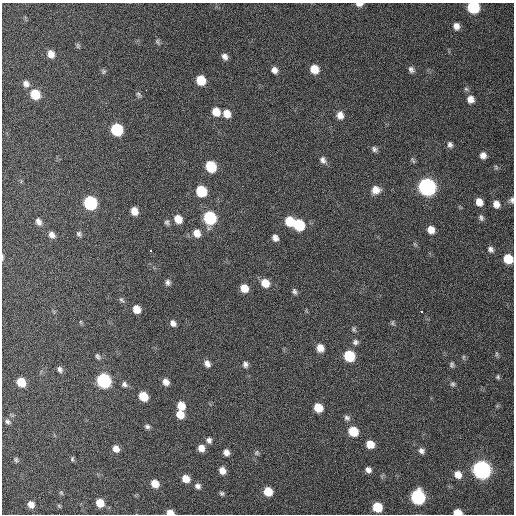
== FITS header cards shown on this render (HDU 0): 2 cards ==
NAXIS1  =                  512 / Axis length
NAXIS2  =                  512 / Axis length

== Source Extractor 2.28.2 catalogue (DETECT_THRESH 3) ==
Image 512 x 512 px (HDU 0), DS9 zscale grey, 1 PNG px = 1 image px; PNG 516 x 516 px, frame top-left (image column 1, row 512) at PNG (2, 3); no overlay
Background 115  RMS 11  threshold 31.8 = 3 sigma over >= 5 px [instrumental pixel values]
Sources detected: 114; all 114 listed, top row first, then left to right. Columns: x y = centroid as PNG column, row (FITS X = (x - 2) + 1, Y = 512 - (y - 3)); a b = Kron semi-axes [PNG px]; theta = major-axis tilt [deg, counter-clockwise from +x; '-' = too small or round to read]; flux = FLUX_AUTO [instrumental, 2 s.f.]
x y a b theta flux
359 4 8 4 3 3300
473 7 8 7 - 56000
456 26 8 7 - 4100
157 42 9 6 -70 1500
78 46 8 5 90 1200
51 54 8 7 - 5700
225 57 8 6 -57 3200
314 69 8 7 - 11000
411 69 9 6 -54 2500
274 70 7 7 - 3700
103 71 7 6 - 1500
201 80 8 7 - 17000
26 84 9 8 - 3500
466 89 7 5 -43 1300
146 90 2 2 - 3400
35 94 8 7 - 22000
139 95 9 5 -41 1500
471 99 9 8 - 5300
216 112 8 7 - 10000
227 114 8 7 - 7700
340 115 9 8 - 4800
117 130 8 7 - 53000
450 145 8 6 -73 2500
374 149 7 6 - 2100
483 155 7 6 - 4000
323 160 10 7 -56 3200
413 160 10 4 -60 1200
211 166 8 7 - 30000
496 167 7 5 -70 1200
427 187 9 8 - 300000
376 190 9 9 - 6700
201 191 8 7 - 31000
512 200 8 6 77 2200
479 202 8 7 - 6900
90 203 8 7 - 92000
496 204 8 7 - 5200
134 211 7 6 - 6600
210 218 8 8 - 69000
481 218 8 6 -62 2000
178 219 9 7 -54 8700
290 221 8 7 - 20000
38 222 9 6 -63 3400
167 222 8 6 -73 1800
299 225 8 7 - 37000
431 230 8 7 - 6600
197 233 10 8 -62 6700
79 234 7 6 - 1800
52 235 8 6 -52 3800
275 238 7 6 - 3500
415 244 8 3 -45 1000
491 249 8 7 - 2800
151 251 3 2 - 3500
2 257 8 3 87 1100
508 259 8 7 - 19000
168 282 8 6 -83 2300
265 283 9 8 - 9400
244 288 7 6 - 9800
294 291 7 5 -65 1800
122 300 9 5 -46 1500
137 309 7 6 - 8200
421 312 3 3 - 10000
80 322 6 4 -89 760
173 323 8 6 -51 3300
392 323 7 5 74 1200
354 329 8 6 -84 1500
355 342 7 7 - 2200
320 348 8 7 - 6600
496 354 7 4 -90 1200
98 356 8 5 -59 1700
349 356 8 7 - 35000
207 364 8 6 -57 4000
245 364 7 7 - 2500
452 365 8 5 90 1600
60 369 7 5 -49 2300
498 377 6 5 - 1200
104 381 8 7 - 120000
21 382 7 6 - 16000
166 382 7 6 - 4700
124 384 8 6 -37 2400
453 384 7 6 - 1500
143 396 7 6 - 16000
181 406 8 7 - 9700
318 408 7 6 - 15000
180 414 7 7 - 9900
347 418 9 7 -46 2400
7 421 8 6 -33 1800
147 427 7 5 -24 1900
353 431 8 7 - 21000
209 440 8 7 - 2800
370 444 8 7 - 9600
201 448 7 6 - 5900
116 449 7 6 - 5000
421 451 8 7 - 2800
226 452 7 6 - 3700
257 453 7 7 - 1700
72 459 7 4 82 1100
16 460 7 6 - 1400
368 470 7 6 - 3200
482 470 8 8 - 370000
222 471 7 6 - 5500
458 475 8 7 - 6700
186 479 8 6 -41 8800
155 484 8 7 - 9000
198 486 8 7 - 2700
268 492 7 6 - 16000
61 493 7 5 -68 1200
222 493 6 5 - 1400
418 497 8 8 - 120000
100 503 7 6 - 12000
31 504 8 7 - 5800
59 506 7 4 -45 920
377 507 7 7 - 22000
170 512 7 5 -7 6200
457 512 7 5 -5 9600
At the frame edge (FLAGS 8, measured only in part): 7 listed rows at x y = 359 4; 473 7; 512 200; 2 257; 508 259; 170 512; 457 512